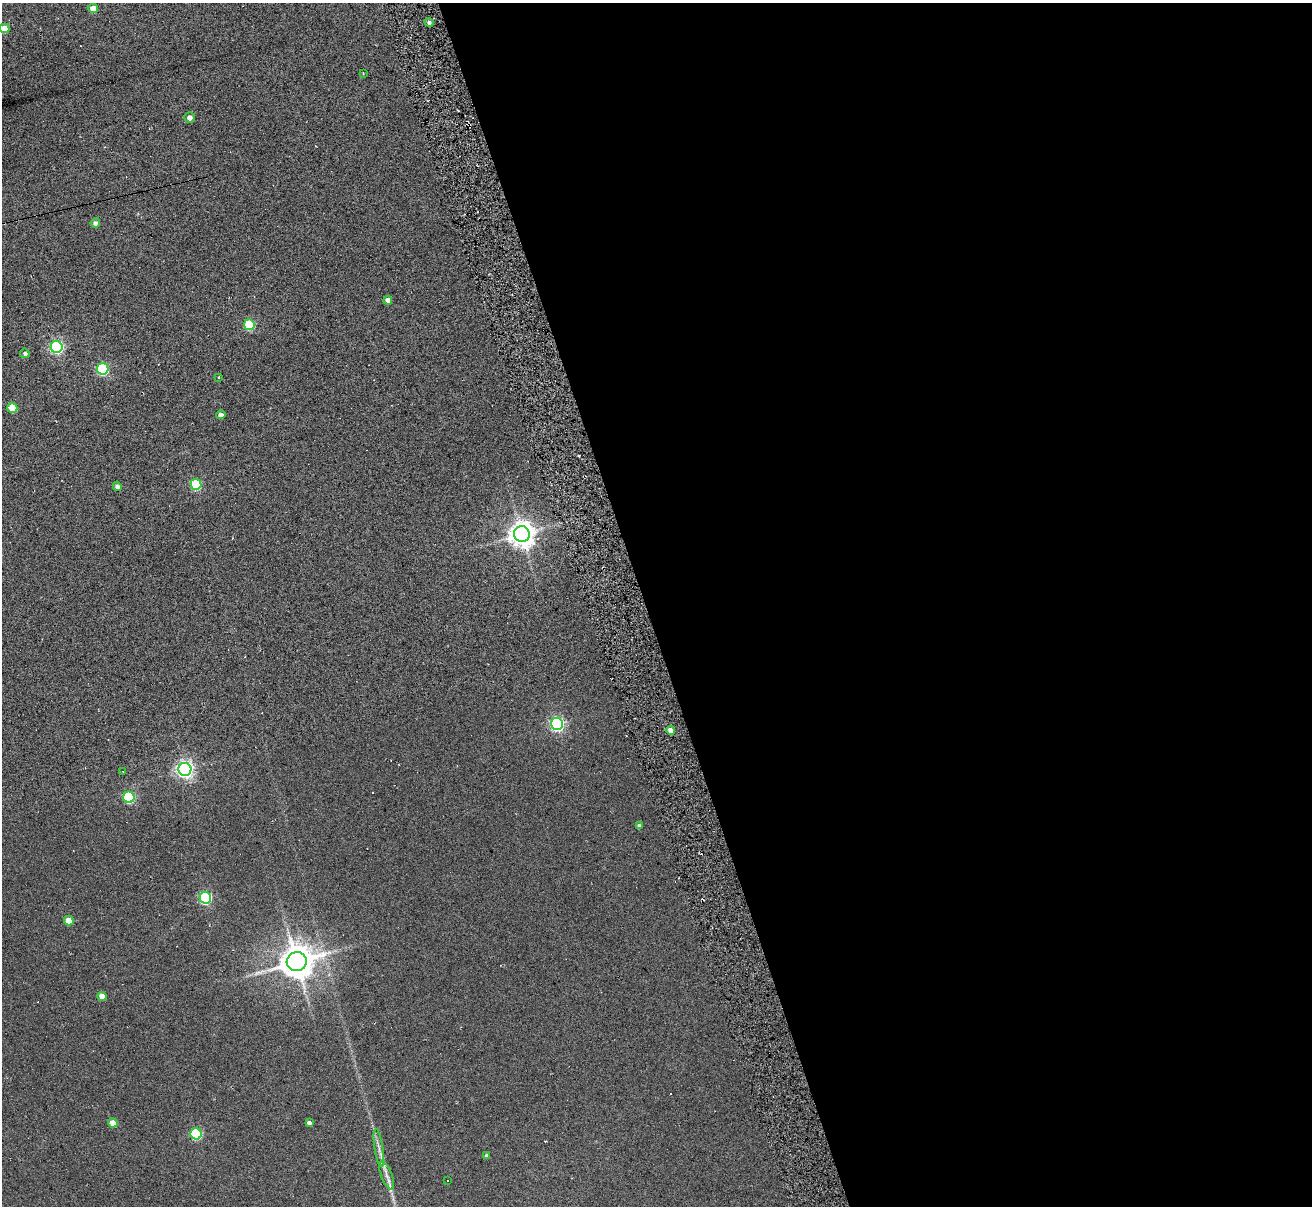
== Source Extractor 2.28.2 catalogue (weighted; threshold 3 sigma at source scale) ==
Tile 8 of 4 x 4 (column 4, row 2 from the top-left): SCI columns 3985-5294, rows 2564-3767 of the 5294 x 5235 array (HDU 1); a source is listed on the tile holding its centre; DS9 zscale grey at full resolution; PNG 1314 x 1208 px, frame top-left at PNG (2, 3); each listed source drawn as its Kron ellipse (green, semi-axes under 4 px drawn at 4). Shown black and unused: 51% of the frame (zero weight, under 3 of 6 exposures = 3% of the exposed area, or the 3 px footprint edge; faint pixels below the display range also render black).
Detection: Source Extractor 2.28.2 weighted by HDU 2 'WHT'; one run over the whole footprint, this tile lists its part. Background 0.105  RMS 0.051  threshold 0.207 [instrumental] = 3 sigma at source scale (4.09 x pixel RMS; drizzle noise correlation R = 1.36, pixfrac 0.8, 0.05/0.05 arcsec/px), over >= 5 px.
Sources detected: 42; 8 cosmic-ray / hot-pixel residue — neither listed nor drawn; the other 34 listed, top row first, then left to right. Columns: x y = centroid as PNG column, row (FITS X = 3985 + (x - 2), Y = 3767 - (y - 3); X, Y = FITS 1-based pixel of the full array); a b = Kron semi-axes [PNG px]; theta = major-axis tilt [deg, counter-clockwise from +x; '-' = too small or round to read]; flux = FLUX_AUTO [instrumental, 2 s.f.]
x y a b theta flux
93 9 5 4 - 76
429 22 4 4 - 13
5 28 5 4 - 92
363 73 3 2 - 3.4
189 117 5 5 - 26
95 223 4 4 - 18
388 300 4 4 - 32
249 325 5 5 - 270
57 347 6 6 - 820
25 353 5 4 - 12
103 369 6 5 - 470
219 377 2 2 - 3.5
12 408 5 5 - 120
221 415 5 4 - 26
196 484 5 5 - 320
117 486 4 4 - 17
522 534 8 8 - 5100
557 724 6 6 - 1000
671 730 4 4 - 50
185 769 6 6 - 1800
123 771 3 2 - 2.9
129 797 6 5 - 470
639 826 4 4 - 16
205 898 6 5 - 600
69 921 5 4 - 83
297 962 10 9 - 11000
102 996 4 4 - 41
113 1123 5 4 - 60
309 1123 4 4 - 14
196 1134 5 5 - 440
379 1148 19 3 -82 22
487 1156 4 4 - 14
387 1175 15 5 -68 27
448 1181 3 2 - 5.3
Isophote crosses this tile's border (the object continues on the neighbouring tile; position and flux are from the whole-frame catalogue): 1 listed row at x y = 5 28